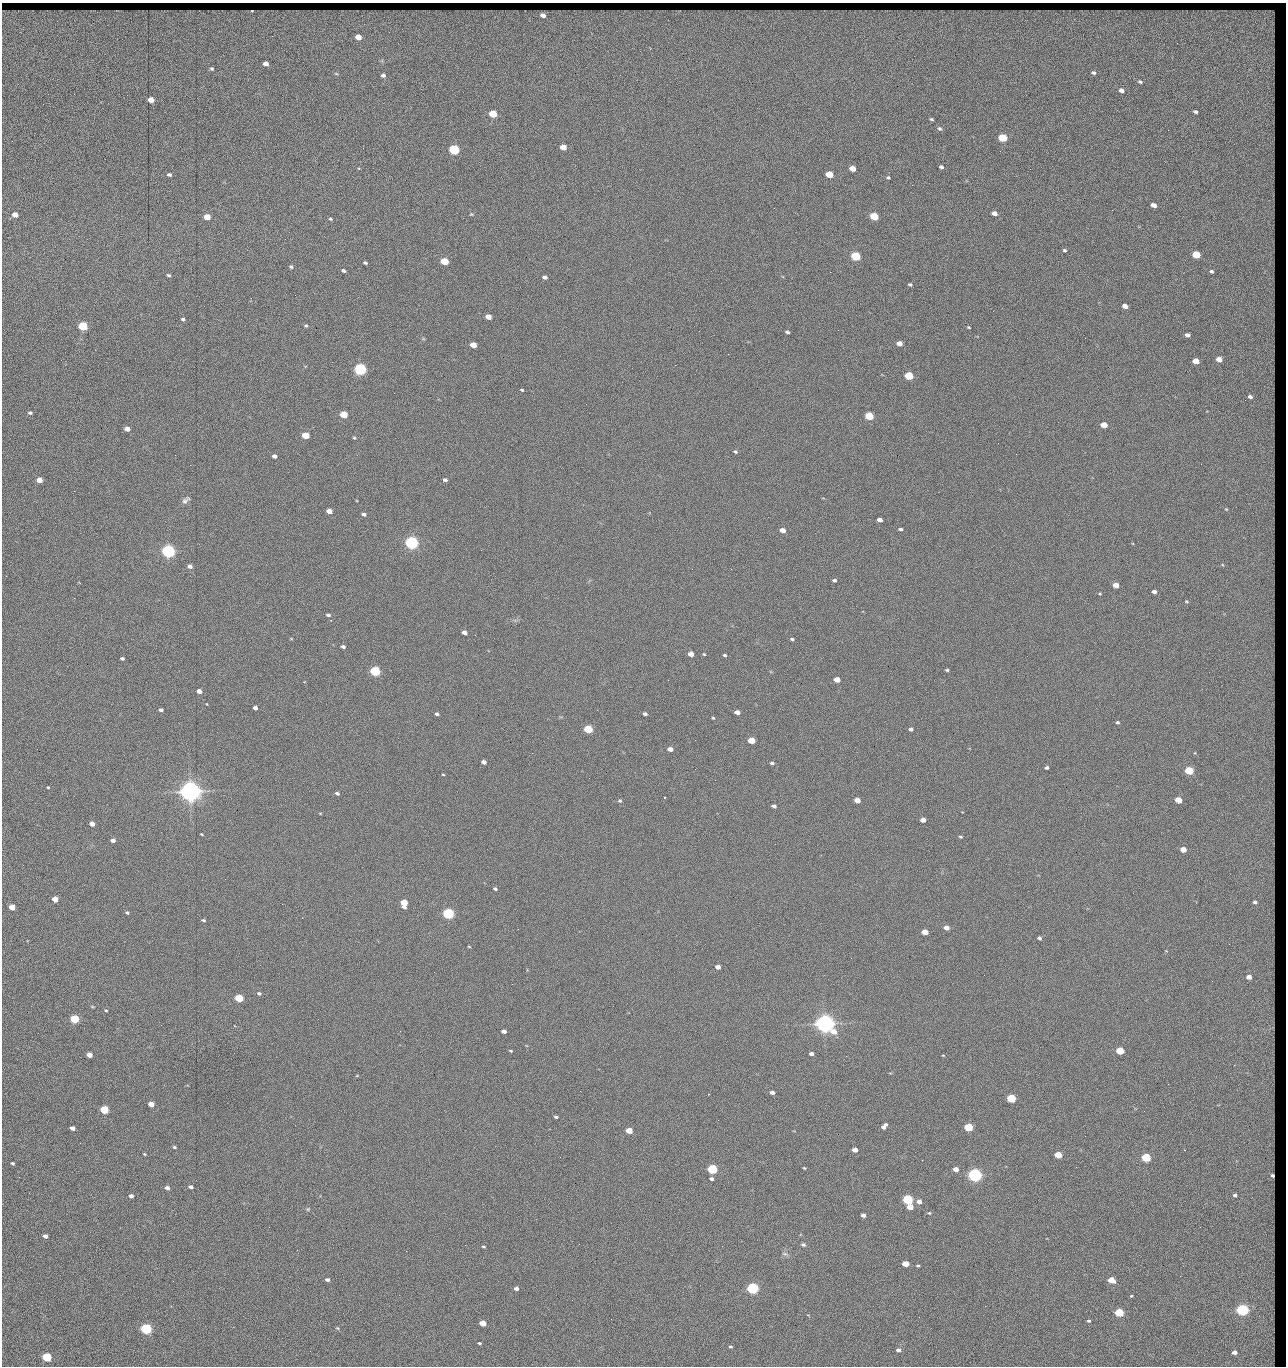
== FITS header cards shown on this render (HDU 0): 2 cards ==
NAXIS1  =                 1284 / length of data axis 1
NAXIS2  =                 1364 / length of data axis 2

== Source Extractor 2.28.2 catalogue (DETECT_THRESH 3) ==
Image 1284 x 1364 px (HDU 0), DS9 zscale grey, 1 PNG px = 1 image px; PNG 1288 x 1368 px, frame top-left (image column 1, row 1364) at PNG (2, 3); no overlay
Background 148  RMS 15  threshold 44.6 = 3 sigma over >= 5 px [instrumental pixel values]
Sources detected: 276; all 276 listed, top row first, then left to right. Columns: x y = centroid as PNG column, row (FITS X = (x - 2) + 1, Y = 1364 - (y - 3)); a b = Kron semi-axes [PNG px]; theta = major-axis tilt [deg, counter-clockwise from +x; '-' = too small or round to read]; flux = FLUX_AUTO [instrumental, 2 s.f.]
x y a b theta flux
543 15 5 4 - 4.4e+03
1271 33 20 6 -84 7.5e+03
358 37 5 4 - 1.3e+04
1177 43 3 2 - 7.4e+02
1272 59 12 4 -80 4.2e+03
266 64 5 4 - 5.2e+03
212 69 4 4 - 1.4e+03
1094 73 4 3 - 1.8e+03
336 74 5 3 - 9.8e+02
383 75 4 4 - 2.4e+03
1140 82 5 4 - 1.4e+03
1268 88 10 3 -69 3.1e+03
1121 90 5 4 - 4.4e+03
151 100 5 4 - 1.4e+04
1196 112 4 3 - 1.8e+03
493 114 5 4 - 4.2e+04
931 119 4 3 - 1.3e+03
939 129 7 5 -40 1.9e+03
1168 130 3 2 - 7.4e+02
1003 138 5 4 - 6.1e+04
563 147 5 4 - 1.4e+04
454 150 5 5 - 1.6e+05
941 167 4 3 - 2.0e+03
852 169 5 4 - 1.2e+04
1030 169 2 2 - 1.1e+03
829 174 5 4 - 2.8e+04
169 175 5 4 - 2.3e+03
888 177 5 4 - 1.4e+03
845 185 2 2 - 1.5e+03
912 185 2 2 - 1.2e+04
1269 200 7 4 19 2.7e+03
1154 205 5 4 - 6.3e+03
1112 210 2 2 - 5.8e+02
994 213 5 4 - 5.8e+03
471 214 5 4 - 1.1e+03
15 215 5 4 - 1.0e+04
874 216 5 4 - 5.1e+04
207 217 5 4 - 2.0e+04
330 219 4 3 - 1.3e+03
1273 242 15 3 -82 1.9e+03
1064 250 4 4 - 1.5e+03
1196 255 5 4 - 4.2e+04
855 256 5 4 - 1.0e+05
444 261 5 4 - 4.1e+04
365 263 4 3 - 1.6e+03
291 267 4 4 - 1.7e+03
343 271 5 4 - 1.9e+03
1211 271 3 3 - 1.4e+03
830 272 2 2 - 1.8e+04
169 275 5 4 - 1.5e+03
545 277 5 4 - 2.8e+03
1272 278 5 4 - 1.2e+03
910 284 4 3 - 1.6e+03
1125 306 5 4 - 7.7e+03
1272 314 5 3 - 1.2e+03
488 317 5 4 - 9.7e+03
183 319 4 3 - 1.7e+03
83 326 5 4 - 1.0e+05
306 326 5 4 - 1.4e+03
969 327 4 3 - 1.0e+03
1273 327 14 2 82 1.7e+03
838 330 2 2 - 4.4e+02
699 331 2 2 - 2.2e+03
787 332 4 3 - 2.1e+03
1187 335 4 4 - 3.7e+03
899 343 5 4 - 7.9e+03
473 345 5 4 - 1.6e+04
1219 359 5 4 - 9.8e+03
1271 360 6 2 45 1.2e+03
1196 361 5 4 - 1.6e+04
360 369 5 5 - 3.0e+05
909 376 5 4 - 5.8e+04
1271 383 9 6 -78 2.2e+03
522 390 4 3 - 1.2e+03
1250 397 5 4 - 2.8e+03
30 413 5 4 - 1.8e+03
344 415 5 4 - 3.7e+04
869 416 5 4 - 6.0e+04
1272 418 3 2 - 7.0e+02
1104 425 5 4 - 1.8e+04
127 429 5 4 - 8.7e+03
1273 434 9 3 90 1.7e+03
305 435 5 4 - 3.0e+04
354 438 4 3 - 1.1e+03
998 443 2 2 - 2.1e+03
735 451 5 4 - 1.7e+03
175 455 2 2 - 2.0e+03
274 456 4 4 - 3.6e+03
1272 475 4 3 - 1.1e+03
39 480 5 4 - 1.3e+04
445 480 4 3 - 2.6e+03
74 491 2 2 - 6.5e+02
185 500 13 6 43 3.8e+03
329 511 5 4 - 1.0e+04
364 514 5 4 - 2.6e+03
1273 519 14 3 83 1.1e+03
880 520 5 4 - 5.7e+03
900 529 4 3 - 1.8e+03
782 530 5 4 - 8.7e+03
412 543 5 5 - 5.0e+05
481 550 2 2 - 1.8e+03
168 551 5 5 - 5.3e+05
1273 556 10 3 -88 1.2e+03
190 566 5 4 - 4.3e+03
731 569 2 2 - 5.0e+02
834 580 4 3 - 1.8e+03
1116 585 5 4 - 1.3e+04
1154 592 4 4 - 3.8e+03
1100 594 4 3 - 8.8e+02
1186 601 4 3 - 9.7e+02
328 615 5 4 - 2.1e+03
465 632 5 4 - 4.5e+03
792 639 4 3 - 1.5e+03
343 647 5 4 - 2.3e+03
691 654 5 4 - 1.0e+04
704 654 4 3 - 9.3e+02
725 655 4 3 - 1.6e+03
122 658 4 3 - 1.8e+03
1273 666 8 2 89 2.2e+03
947 670 3 3 - 1.3e+03
375 671 5 4 - 1.6e+05
668 680 2 2 - 1.8e+03
837 680 5 4 - 1.4e+04
199 691 5 4 - 7.2e+03
207 704 3 2 - 5.3e+02
1273 704 4 2 - 1.2e+03
255 708 4 4 - 4.1e+03
161 710 4 3 - 2.0e+03
737 712 5 4 - 5.9e+03
437 714 4 3 - 2.5e+03
645 714 4 3 - 2.5e+03
713 718 4 3 - 9.9e+02
1117 722 4 3 - 1.5e+03
588 729 5 4 - 6.4e+04
911 729 4 3 - 2.6e+03
1273 736 7 3 -85 1.2e+03
751 741 5 4 - 2.7e+04
670 749 5 4 - 7.3e+03
532 753 2 2 - 2.1e+03
484 762 4 4 - 4.3e+03
772 763 4 3 - 1.9e+03
1273 764 13 3 90 1.6e+03
1047 768 4 3 - 2.0e+03
695 769 3 2 - 1.4e+03
1189 771 5 4 - 7.6e+04
443 774 4 2 - 8.3e+02
1273 779 8 3 85 1.6e+03
715 780 2 2 - 1.7e+03
48 787 3 3 - 9.9e+02
190 791 7 6 - 1.4e+06
337 793 5 3 - 2.5e+03
664 797 3 2 - 9.6e+02
857 800 5 4 - 1.1e+04
1178 800 5 4 - 2.5e+04
620 801 5 5 - 1.4e+03
1270 802 9 6 -65 3.4e+03
774 806 4 4 - 3.2e+03
320 813 5 3 - 7.6e+02
923 820 5 4 - 8.1e+03
92 824 4 4 - 6.9e+03
202 834 3 2 - 9.1e+02
960 837 5 3 - 1.3e+03
113 840 5 3 - 3.9e+03
1273 844 12 3 -86 1.1e+03
1183 850 5 4 - 1.5e+04
1272 868 4 2 - 8.9e+02
495 889 4 3 - 1.8e+03
55 899 5 4 - 1.3e+04
1255 902 6 5 - 2.7e+03
404 903 6 5 - 2.7e+04
12 907 5 4 - 1.6e+04
127 913 4 3 - 1.6e+03
448 914 5 4 - 2.4e+05
203 920 4 3 - 1.5e+03
1273 921 8 3 -77 5.8e+02
946 928 5 4 - 5.9e+03
925 932 5 4 - 1.9e+04
1039 938 4 4 - 2.0e+03
469 947 4 3 - 7.6e+02
718 967 5 4 - 6.2e+03
1249 977 4 4 - 7.4e+03
1272 982 3 2 - 8.1e+02
512 984 2 2 - 1.3e+03
259 993 4 4 - 1.9e+03
239 998 5 4 - 6.1e+04
106 1010 3 3 - 1.0e+03
75 1019 5 4 - 7.7e+04
825 1024 7 6 - 1.2e+06
1271 1028 9 6 81 3.4e+03
400 1031 2 2 - 3.7e+03
504 1031 5 4 - 4.5e+03
511 1051 3 2 - 9.9e+02
1120 1051 5 4 - 4.9e+04
811 1054 4 3 - 3.8e+03
89 1055 5 4 - 1.1e+04
943 1055 4 3 - 7.5e+02
846 1056 3 2 - 9.7e+02
1272 1058 5 3 - 1.2e+03
1234 1065 2 2 - 1.1e+03
357 1075 5 3 - 7.1e+02
1273 1077 17 3 -85 2.2e+03
1168 1084 2 2 - 1.8e+03
772 1092 4 3 - 3.4e+03
709 1094 2 2 - 7.6e+02
1011 1098 5 4 - 8.9e+04
151 1104 5 4 - 1.2e+04
104 1110 5 4 - 6.6e+04
1144 1111 2 2 - 6.1e+02
556 1117 4 3 - 1.9e+03
718 1120 2 2 - 6.7e+02
884 1126 7 4 52 4.8e+03
968 1127 5 4 - 7.3e+04
72 1128 4 4 - 5.3e+03
629 1131 5 4 - 2.1e+04
80 1143 2 2 - 1.6e+03
1270 1144 11 5 55 2.5e+03
174 1147 4 3 - 1.3e+03
855 1150 5 4 - 7.1e+03
1185 1150 2 2 - 7.6e+02
144 1154 4 3 - 9.7e+02
1058 1155 5 4 - 3.2e+04
560 1157 2 2 - 6.2e+02
1146 1158 5 4 - 1.0e+05
12 1163 4 3 - 1.3e+03
1076 1167 2 2 - 1.4e+03
804 1168 3 3 - 9.0e+02
712 1169 5 4 - 1.4e+05
956 1169 4 4 - 7.8e+03
975 1175 5 5 - 6.0e+05
1272 1176 6 5 - 3.2e+03
19 1177 3 2 - 1.4e+03
711 1179 4 3 - 2.7e+03
190 1187 4 3 - 2.4e+03
167 1188 5 4 - 4.5e+03
1235 1195 3 3 - 1.6e+03
131 1196 4 4 - 3.6e+03
908 1199 5 4 - 1.5e+05
919 1202 5 4 - 6.3e+03
910 1207 5 4 - 1.6e+04
308 1209 5 4 - 1.2e+03
929 1213 4 3 - 1.0e+03
863 1215 4 4 - 4.6e+03
269 1227 2 2 - 1.5e+03
45 1236 4 4 - 4.3e+03
1273 1236 5 3 - 8.0e+02
465 1245 2 2 - 4.6e+03
803 1245 6 4 -26 1.9e+03
483 1247 3 3 - 1.2e+03
297 1250 2 2 - 1.3e+03
406 1251 2 2 - 3.6e+03
1272 1251 5 3 - 1.6e+03
785 1254 8 4 -1 1.9e+03
905 1264 5 4 - 1.9e+04
918 1265 4 3 - 1.3e+03
327 1280 4 3 - 2.8e+03
1111 1280 5 4 - 2.7e+04
752 1288 5 4 - 3.0e+05
516 1289 4 3 - 3.3e+03
1273 1293 3 3 - 6.9e+02
1131 1296 4 3 - 1.0e+03
985 1306 2 2 - 1.9e+03
1242 1310 5 4 - 3.6e+05
1119 1313 5 4 - 7.9e+04
1272 1318 7 4 78 2.4e+03
611 1319 2 2 - 5.3e+02
1089 1321 4 4 - 1.6e+03
483 1323 5 4 - 1.8e+04
337 1328 5 4 - 1.1e+03
146 1329 5 4 - 2.4e+05
1273 1341 8 2 -87 2.2e+03
479 1343 4 2 - 1.2e+03
730 1347 4 3 - 1.3e+03
898 1350 4 4 - 4.0e+03
310 1351 2 2 - 9.5e+02
1234 1352 4 3 - 4.6e+03
47 1357 5 4 - 9.5e+04

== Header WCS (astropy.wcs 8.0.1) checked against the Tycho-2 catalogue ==
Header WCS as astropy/WCSLIB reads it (CRVAL/CRPIX/CD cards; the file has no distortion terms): RA---TAN/DEC--TAN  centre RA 15:41:43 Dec +51:58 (235.43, +51.97 deg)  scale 1.26 arcsec/px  FOV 26.9' x 28.5'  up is +92 deg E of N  parity flipped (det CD > 0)
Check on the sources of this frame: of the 60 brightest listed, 11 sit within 2.0 arcsec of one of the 15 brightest Tycho-2 stars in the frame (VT <= 12.38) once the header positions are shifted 0.61 arcsec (0.12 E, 0.60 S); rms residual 1.19 arcsec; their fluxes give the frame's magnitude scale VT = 25.23 - 2.5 log10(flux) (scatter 0.19 mag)
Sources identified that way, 11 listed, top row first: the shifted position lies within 2.0 arcsec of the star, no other Tycho-2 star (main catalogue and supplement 1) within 4.0 arcsec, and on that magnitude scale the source's flux lands within +1.5 / -3 mag of the star's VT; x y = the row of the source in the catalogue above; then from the Tycho-2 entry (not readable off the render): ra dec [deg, ICRS J2000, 3 dp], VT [Tycho-2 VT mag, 2 dp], TYC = Tycho-2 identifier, HIP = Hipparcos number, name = IAU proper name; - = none
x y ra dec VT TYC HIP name
360 369 235.614 +52.064 11.61 3489-1132-1 - -
412 543 235.514 +52.049 11.19 3489-1407-1 - -
168 551 235.515 +52.133 11.12 3489-1380-1 - -
190 791 235.378 +52.130 9.31 3489-1322-1 76850 -
448 914 235.303 +52.042 11.52 3489-958-1 - -
825 1024 235.232 +51.912 9.59 3489-824-1 - -
975 1175 235.143 +51.862 10.97 3489-1016-1 - -
908 1199 235.131 +51.886 12.29 3489-908-1 - -
752 1288 235.084 +51.941 11.45 3489-1346-1 - -
1242 1310 235.062 +51.771 11.53 3489-1453-1 - -
146 1329 235.075 +52.152 11.74 3489-912-1 - -